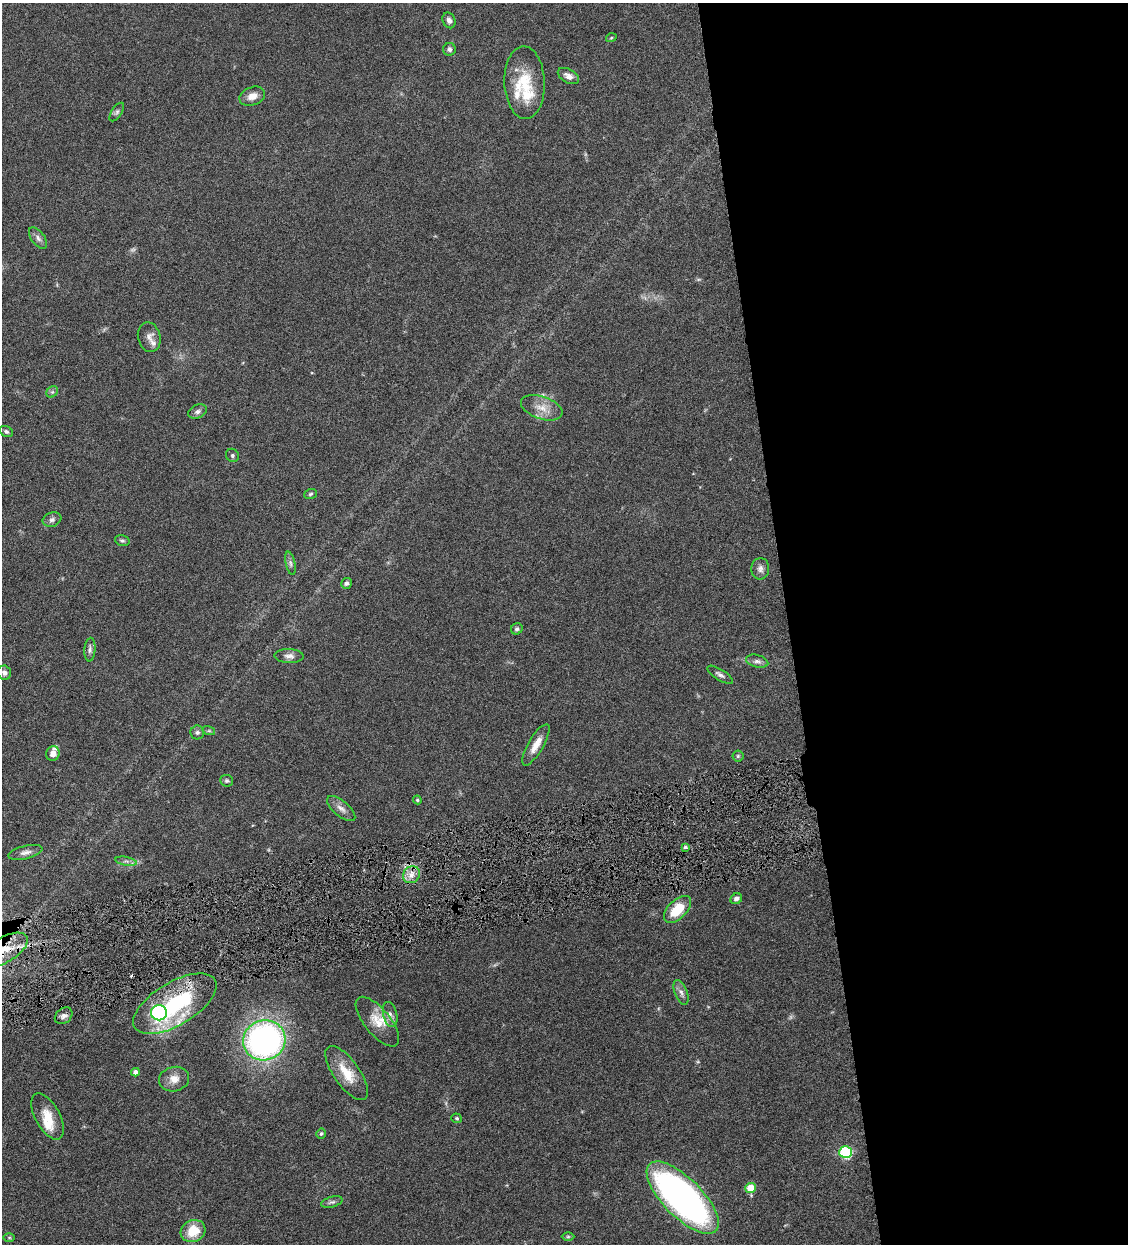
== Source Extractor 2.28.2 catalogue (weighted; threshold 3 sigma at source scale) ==
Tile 8 of 4 x 4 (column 4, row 2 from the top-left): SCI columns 3639-4764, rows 2487-3728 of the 4911 x 4971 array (HDU 1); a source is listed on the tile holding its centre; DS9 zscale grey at full resolution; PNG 1130 x 1246 px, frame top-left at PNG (2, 3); each listed source drawn as its Kron ellipse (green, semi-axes under 4 px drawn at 4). Shown black and unused: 30% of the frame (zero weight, under 4 of 8 exposures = <1% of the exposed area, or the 3 px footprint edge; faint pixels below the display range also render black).
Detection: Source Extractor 2.28.2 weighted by HDU 2 'WHT'; one run over the whole footprint, this tile lists its part. Background 0.0442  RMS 0.0037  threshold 0.0153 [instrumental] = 3 sigma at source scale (4.09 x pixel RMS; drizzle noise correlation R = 1.36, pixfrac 0.8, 0.05/0.05 arcsec/px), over >= 5 px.
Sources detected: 72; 2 too faint to see at this stretch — neither listed nor drawn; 9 inside a brighter listed object's ellipse — not listed separately; the other 61 listed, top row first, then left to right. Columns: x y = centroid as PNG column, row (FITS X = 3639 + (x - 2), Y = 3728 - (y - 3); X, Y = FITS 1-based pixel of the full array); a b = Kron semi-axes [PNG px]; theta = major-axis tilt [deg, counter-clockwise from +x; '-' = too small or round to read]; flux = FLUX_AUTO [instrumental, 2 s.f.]
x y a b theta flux
449 20 8 6 -65 1.1
611 38 5 3 - 0.31
449 49 6 6 - 1
568 76 11 7 -29 1.8
525 83 36 20 -88 13
252 96 13 9 21 3
117 112 10 5 56 0.83
38 238 12 6 -53 1.4
149 337 15 11 -76 2.3
52 392 6 5 - 0.66
542 408 22 11 -19 4.5
197 412 10 6 26 1.1
6 431 7 5 -26 0.68
232 455 7 6 - 0.76
310 494 7 5 19 0.6
52 520 9 7 20 1.2
122 541 7 5 -14 0.66
290 563 12 4 -78 1
760 569 10 9 - 1.6
346 583 5 5 - 0.71
517 629 6 5 - 0.76
90 650 12 5 85 1.2
289 656 14 7 -1 1.7
757 661 11 6 -15 1.3
4 673 7 6 - 1.3
720 675 15 5 -32 1.2
209 731 6 4 -18 0.48
197 732 7 7 - 0.91
536 745 23 7 60 4
53 754 7 6 - 2.2
738 756 5 5 - 0.6
227 781 6 5 - 0.76
417 800 4 4 - 0.41
341 809 17 7 -39 2.1
685 847 3 3 - 0.69
25 852 17 6 14 1.8
126 861 11 3 -10 0.96
411 875 9 8 - 2.5
736 899 6 5 - 1.2
677 909 17 9 44 9.7
4 950 26 12 31 10
681 992 13 6 -68 1.7
175 1004 47 21 31 37
159 1013 8 7 - 86
390 1015 13 7 -75 1.6
64 1016 10 7 40 1.5
377 1022 30 13 -50 6.1
264 1040 21 20 - 110
135 1072 4 4 - 1.5
347 1073 32 13 -55 8.4
174 1079 15 12 12 3.5
48 1116 25 12 -62 6.5
457 1118 5 4 - 0.49
321 1134 5 5 - 0.6
845 1152 6 6 - 36
751 1188 5 5 - 6.4
683 1198 47 19 -45 130
332 1202 11 5 16 0.94
193 1231 13 10 25 7.9
9 1237 6 4 0 0.51
568 1237 6 4 0 0.48
Overlapping masked pixels (flux is a lower limit): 2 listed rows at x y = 4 950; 175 1004
Isophote crosses this tile's border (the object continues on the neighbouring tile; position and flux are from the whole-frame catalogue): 1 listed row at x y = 4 950